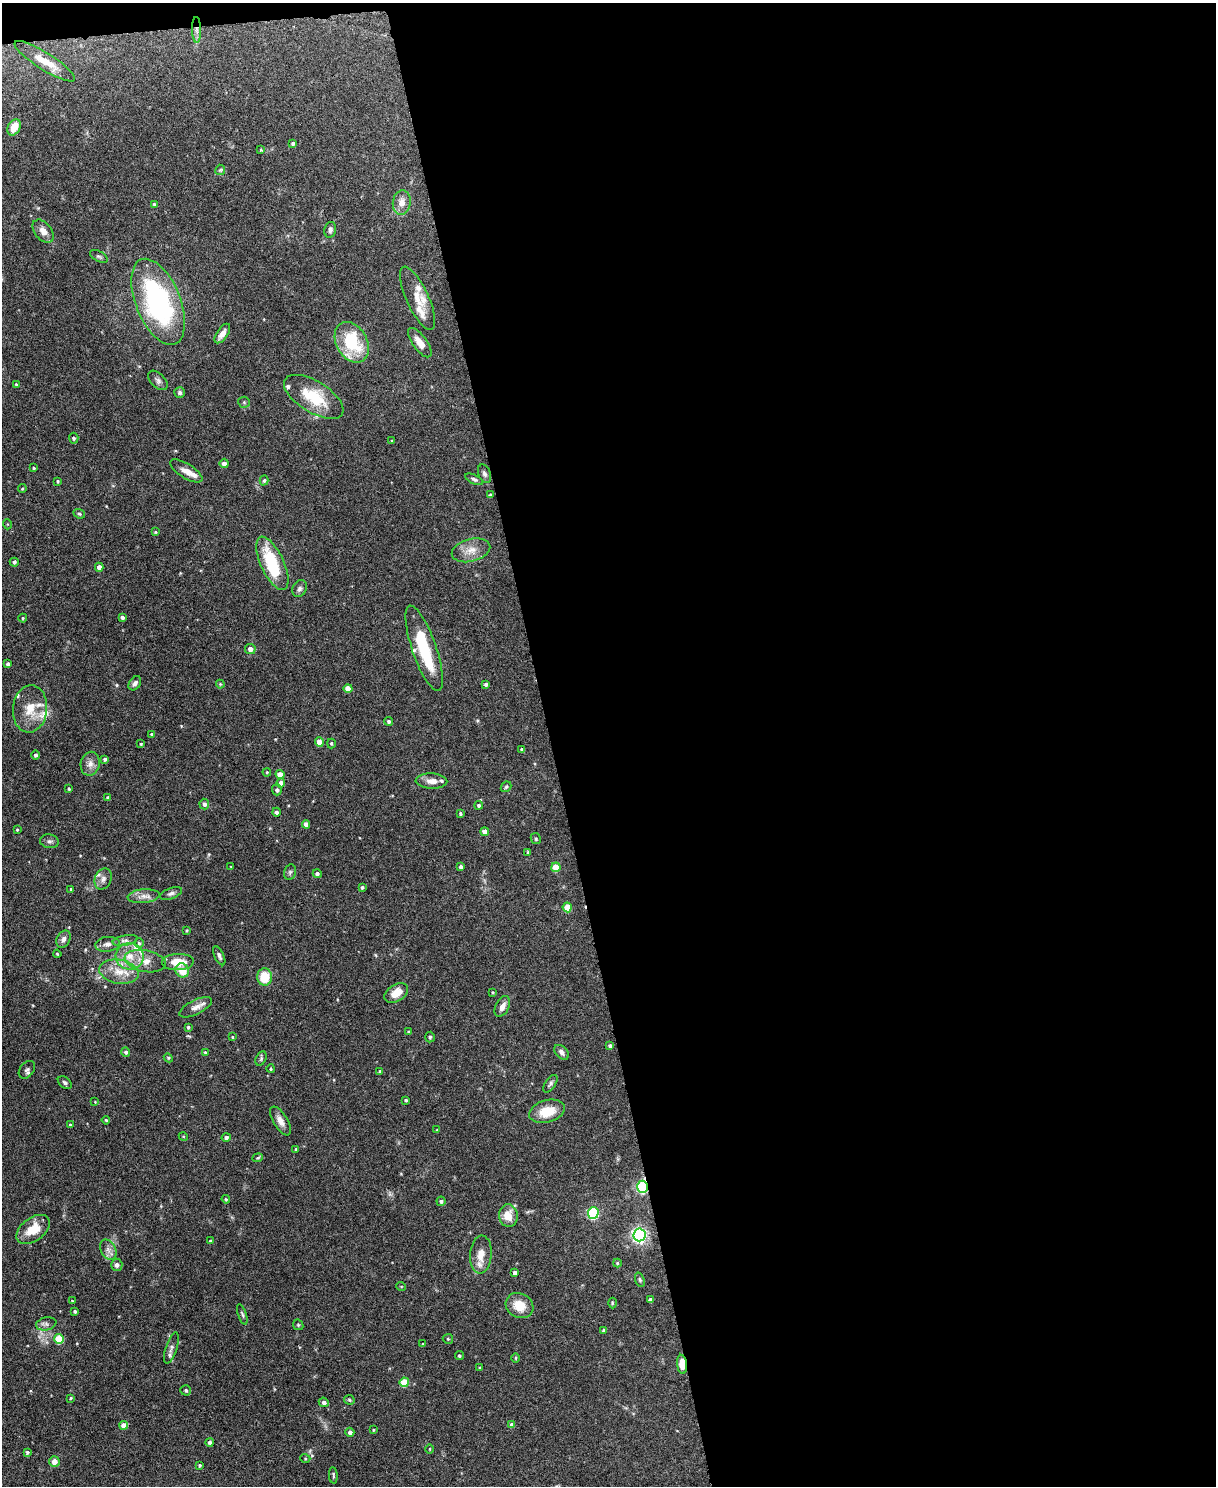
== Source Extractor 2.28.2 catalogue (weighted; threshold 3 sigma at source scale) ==
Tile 4 of 4 x 3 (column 4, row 1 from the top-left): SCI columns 3644-4857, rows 3104-4587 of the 4863 x 4841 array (HDU 1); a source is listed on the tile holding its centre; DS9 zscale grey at full resolution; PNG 1218 x 1488 px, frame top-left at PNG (2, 3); each listed source drawn as its Kron ellipse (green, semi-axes under 4 px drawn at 4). Shown black and unused: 55% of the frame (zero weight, under 3 of 6 exposures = <1% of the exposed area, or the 3 px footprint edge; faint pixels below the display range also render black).
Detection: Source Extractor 2.28.2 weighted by HDU 2 'WHT'; one run over the whole footprint, this tile lists its part. Background 0.12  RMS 0.0041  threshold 0.0169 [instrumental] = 3 sigma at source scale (4.09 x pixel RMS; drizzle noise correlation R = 1.36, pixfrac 0.8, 0.05/0.05 arcsec/px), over >= 5 px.
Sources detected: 192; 2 inside a brighter object's white glare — neither listed nor drawn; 11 inside a brighter listed object's ellipse — not listed separately; the other 179 listed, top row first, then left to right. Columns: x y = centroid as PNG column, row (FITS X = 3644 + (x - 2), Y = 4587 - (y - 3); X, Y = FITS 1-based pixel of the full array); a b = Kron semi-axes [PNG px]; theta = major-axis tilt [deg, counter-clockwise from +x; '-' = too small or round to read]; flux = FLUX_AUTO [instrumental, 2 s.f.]
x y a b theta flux
197 30 13 4 -89 1.6
45 61 35 8 -32 7.2
14 127 9 6 63 4.9
293 143 4 4 - 0.86
261 150 4 4 - 0.37
220 170 5 5 - 0.54
402 202 12 9 82 3
154 204 4 4 - 0.52
330 230 8 5 77 1.2
43 231 13 8 -51 2.6
99 256 9 5 -28 0.82
418 298 34 11 -65 6.4
158 302 45 22 -68 65
222 334 11 5 56 2.9
352 342 22 15 -61 20
420 343 17 7 -54 3.7
158 380 12 7 -44 1.4
16 384 3 3 - 0.38
180 392 5 5 - 0.82
314 397 33 15 -31 15
244 402 6 5 - 0.59
74 438 5 4 - 0.72
392 441 4 3 - 0.31
224 463 4 4 - 1.7
34 468 3 3 - 0.41
186 471 18 7 -32 3.2
484 474 10 6 -68 1
474 479 10 4 -26 0.87
264 480 5 4 - 0.62
58 481 4 3 - 0.4
22 488 4 3 - 0.35
490 495 3 3 - 0.6
79 514 6 4 -21 0.56
7 524 5 3 - 0.29
155 532 4 4 - 0.43
471 550 20 11 15 4.6
14 562 4 4 - 0.61
272 563 29 11 -65 20
99 567 4 4 - 3.2
300 589 9 7 61 1.1
122 617 4 3 - 1.1
23 618 4 4 - 0.42
424 648 45 12 -71 21
250 649 5 5 - 2
8 664 4 4 - 1
135 683 8 5 55 1.2
220 684 4 4 - 0.38
486 684 4 3 - 0.76
348 688 4 4 - 3.9
30 709 24 17 84 8.1
388 721 4 4 - 0.77
152 734 4 3 - 0.72
319 742 4 4 - 3.9
331 743 5 4 - 0.5
141 744 3 3 - 0.41
522 749 3 3 - 0.71
35 755 4 4 - 0.75
105 759 4 3 - 0.85
90 764 12 9 78 2.3
267 772 4 3 - 0.42
280 774 4 4 - 4
431 781 16 7 -2 2.8
281 783 5 4 - 2.6
506 787 6 4 44 0.52
69 789 3 3 - 0.4
277 790 5 5 - 1
108 798 4 4 - 0.99
204 804 5 5 - 1.2
479 805 4 4 - 0.62
276 812 4 4 - 0.87
460 813 4 4 - 0.56
306 824 4 4 - 2.4
17 830 4 3 - 0.4
485 832 4 4 - 2.9
536 839 6 4 -61 0.58
49 841 9 7 -8 1
528 852 3 3 - 0.46
231 867 3 2 - 0.28
461 867 4 3 - 1
556 867 5 4 - 8.2
290 872 8 6 76 0.81
317 874 4 4 - 0.99
103 879 11 8 66 2
362 887 3 3 - 0.61
71 889 4 3 - 0.51
171 893 11 5 20 1.1
144 896 16 7 5 2.5
567 907 5 4 - 7.7
187 930 3 3 - 0.37
63 939 9 6 62 1.6
125 940 12 5 10 1.4
139 943 5 5 - 0.61
107 944 12 7 6 1.9
57 954 4 3 - 0.38
130 956 14 13 - 6
219 956 10 4 -64 1.1
145 961 21 10 -11 5.1
178 962 16 8 3 6.7
182 970 7 6 - 5.8
119 972 20 12 -10 6.6
265 977 8 7 - 9.3
493 992 4 3 - 0.34
396 993 13 8 32 4.8
502 1006 11 6 63 2.4
196 1007 18 7 26 2.6
188 1027 4 3 - 0.6
408 1032 4 3 - 0.33
232 1037 3 3 - 0.35
430 1037 5 5 - 0.69
610 1046 4 4 - 1
126 1052 5 4 - 0.85
205 1052 3 3 - 0.44
562 1052 8 5 -48 1.4
168 1058 4 4 - 0.42
261 1059 7 5 65 0.69
271 1069 4 3 - 0.44
27 1070 10 7 51 1.2
380 1071 4 3 - 0.35
65 1083 8 5 -39 0.82
550 1084 10 5 55 0.88
406 1100 3 3 - 0.44
95 1102 3 3 - 0.25
547 1111 18 11 15 8.8
106 1120 4 3 - 0.35
280 1121 16 7 -59 2.5
70 1125 3 3 - 0.65
437 1130 4 3 - 0.33
183 1136 4 3 - 0.34
226 1137 4 4 - 0.89
296 1149 3 3 - 0.35
258 1158 5 4 - 0.46
642 1187 6 5 - 43
226 1199 4 4 - 0.41
441 1201 4 4 - 0.79
593 1213 5 5 - 39
508 1216 11 9 -85 4.8
33 1229 19 11 37 8
640 1235 6 6 - 100
211 1241 3 3 - 0.65
108 1250 11 7 -64 1.9
481 1255 19 10 86 5
617 1263 4 4 - 0.41
117 1265 6 5 - 1.2
515 1273 4 4 - 1.5
640 1280 7 4 -71 0.61
401 1286 5 3 - 0.3
650 1300 4 4 - 1.3
72 1301 3 3 - 0.29
612 1303 5 3 - 0.37
519 1306 14 12 -29 6.5
75 1311 3 3 - 0.62
242 1314 11 3 -71 0.62
46 1324 10 6 12 1.3
298 1325 5 5 - 0.49
604 1330 4 3 - 0.79
59 1339 5 5 - 14
448 1339 5 5 - 0.5
422 1344 4 2 - 0.24
171 1348 16 5 71 1.6
459 1356 5 4 - 0.57
516 1358 5 3 - 0.32
682 1364 9 5 -83 5.2
480 1368 4 3 - 0.42
404 1382 5 4 - 10
186 1390 5 5 - 0.66
71 1398 4 4 - 0.36
349 1400 5 4 - 0.56
324 1402 5 4 - 1
124 1425 4 4 - 3.1
512 1425 4 4 - 2.5
373 1430 3 3 - 0.36
350 1432 5 4 - 1.2
210 1442 4 4 - 0.86
430 1449 5 3 - 0.35
27 1452 4 3 - 0.55
305 1458 5 3 - 0.38
54 1461 5 5 - 2.5
200 1465 4 4 - 0.55
333 1475 8 3 -86 0.65
Overlapping masked pixels (flux is a lower limit): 3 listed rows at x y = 197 30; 642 1187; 682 1364